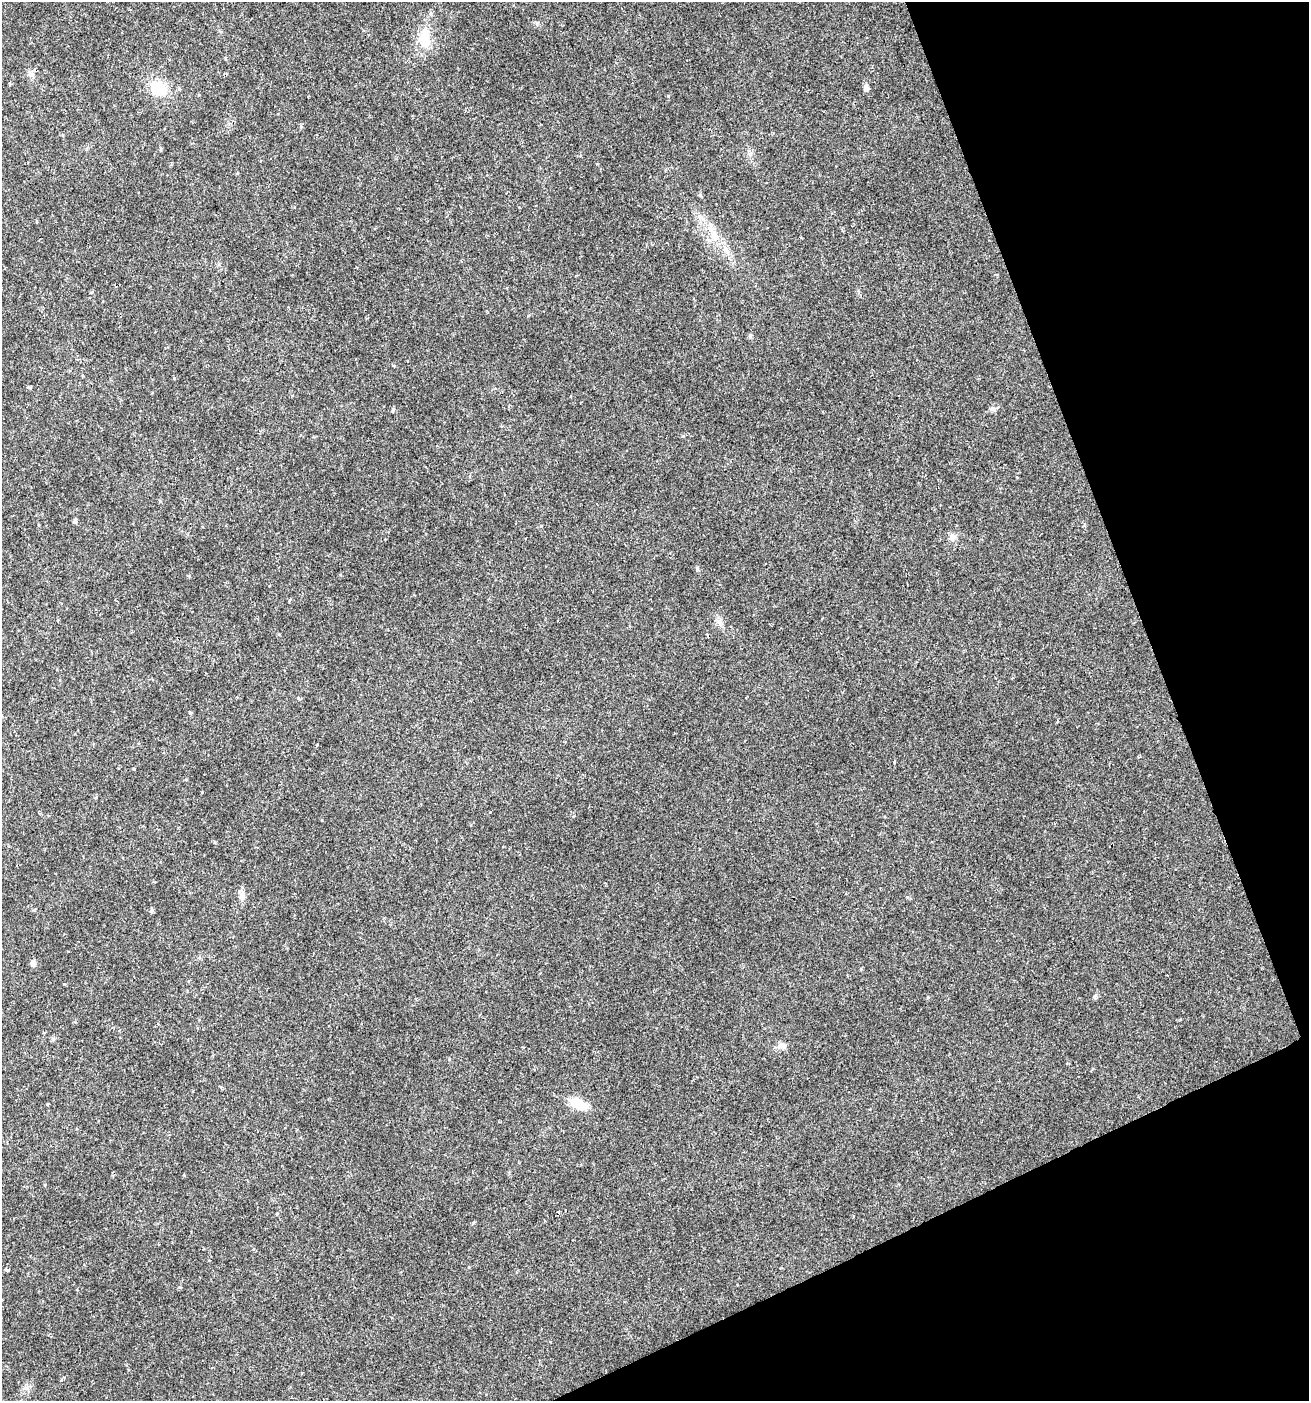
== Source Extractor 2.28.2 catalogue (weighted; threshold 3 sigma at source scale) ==
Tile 12 of 4 x 4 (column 4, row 3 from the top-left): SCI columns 4007-5313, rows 1402-2800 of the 5452 x 5599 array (HDU 1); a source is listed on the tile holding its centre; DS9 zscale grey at full resolution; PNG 1311 x 1403 px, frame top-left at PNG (2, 2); no overlay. Shown black and unused: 19% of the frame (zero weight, under 2 of 3 exposures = <1% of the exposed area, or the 3 px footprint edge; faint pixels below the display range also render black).
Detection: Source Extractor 2.28.2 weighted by HDU 2 'WHT'; one run over the whole footprint, this tile lists its part. Background 0.04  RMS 0.0062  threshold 0.0277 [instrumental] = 3 sigma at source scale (4.5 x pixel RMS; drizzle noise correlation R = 1.50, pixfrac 1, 0.0396/0.0396 arcsec/px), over >= 5 px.
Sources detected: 27; all 27 listed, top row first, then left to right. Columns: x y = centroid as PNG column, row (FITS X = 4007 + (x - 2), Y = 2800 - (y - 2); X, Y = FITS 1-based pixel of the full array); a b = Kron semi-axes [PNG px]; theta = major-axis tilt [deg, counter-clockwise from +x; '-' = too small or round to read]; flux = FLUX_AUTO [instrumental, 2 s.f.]
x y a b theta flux
425 39 30 12 -90 14
30 73 10 5 -57 1.8
158 88 18 14 -35 18
866 88 6 5 - 2.5
700 195 6 4 -46 0.89
714 235 12 8 -58 5.3
750 336 6 4 -90 1.2
394 366 5 3 - 0.51
393 409 6 4 70 0.88
993 409 7 6 - 1.6
160 501 5 4 - 0.61
75 521 5 5 - 1.5
952 537 9 8 - 2.6
697 569 6 4 89 1.1
719 622 8 5 -46 1.9
299 698 5 4 - 0.93
190 713 4 4 - 0.57
134 769 3 3 - 1.6
242 895 15 7 78 3.3
151 911 6 5 - 1.2
33 963 6 5 - 2.5
1095 996 7 4 84 1
53 1039 5 5 - 1.2
781 1045 11 8 -14 2.8
48 1104 3 3 - 1.5
578 1104 22 11 -29 12
7 1270 4 3 - 1.1
Unlisted compact peaks at least as high as the median listed source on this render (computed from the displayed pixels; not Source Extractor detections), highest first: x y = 202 792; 668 96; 928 997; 894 762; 473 1223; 174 378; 64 984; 449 1059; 28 387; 537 23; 541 526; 597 164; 683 436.